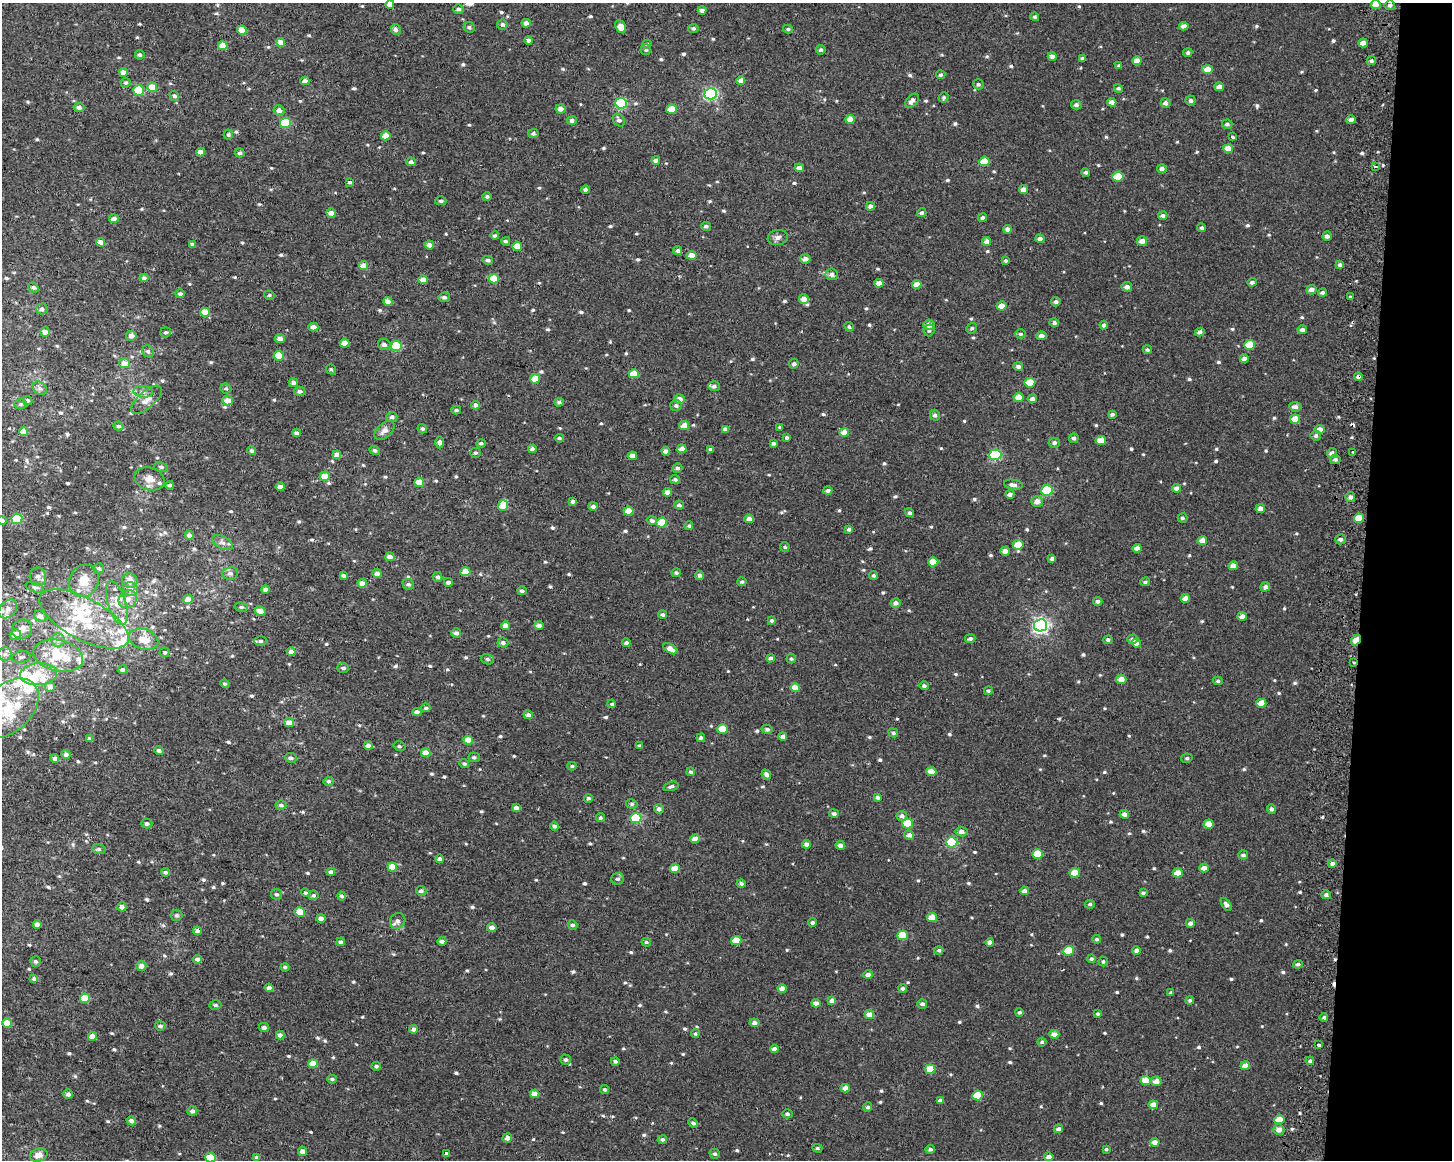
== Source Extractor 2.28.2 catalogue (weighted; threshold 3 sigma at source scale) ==
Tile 6 of 3 x 4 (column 3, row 2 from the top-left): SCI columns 3226-4675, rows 2318-3475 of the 4943 x 4643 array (HDU 1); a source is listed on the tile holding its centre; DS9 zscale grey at full resolution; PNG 1454 x 1162 px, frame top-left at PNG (2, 3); each listed source drawn as its Kron ellipse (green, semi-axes under 4 px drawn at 4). Shown black and unused: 6% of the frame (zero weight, under 2 of 3 exposures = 2% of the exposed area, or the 3 px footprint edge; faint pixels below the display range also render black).
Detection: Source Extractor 2.28.2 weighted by HDU 2 'WHT'; one run over the whole footprint, this tile lists its part. Background 0.00212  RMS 0.0072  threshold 0.0324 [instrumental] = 3 sigma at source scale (4.5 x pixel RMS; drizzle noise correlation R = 1.50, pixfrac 1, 0.0396/0.0396 arcsec/px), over >= 5 px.
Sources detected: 824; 2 inside a brighter object's white glare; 3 cosmic-ray / hot-pixel residue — neither listed nor drawn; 25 inside a brighter listed object's ellipse — not listed separately; of the other 794, all 500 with FLUX_AUTO >= 1.26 (the completeness limit of this list) listed and drawn (294 fainter detections not listed), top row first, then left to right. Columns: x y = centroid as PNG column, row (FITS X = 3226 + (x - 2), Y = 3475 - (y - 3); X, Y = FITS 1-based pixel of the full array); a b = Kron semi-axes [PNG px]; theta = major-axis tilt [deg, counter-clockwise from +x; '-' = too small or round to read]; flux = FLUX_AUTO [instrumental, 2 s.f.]
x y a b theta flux
390 4 4 4 - 4.5
1376 4 5 4 - 5.2
1390 5 5 5 - 2
458 9 5 4 - 1.8
702 10 4 4 - 2.5
1035 17 4 4 - 1.3
526 23 4 4 - 3.2
502 25 5 5 - 1.9
1184 26 5 4 - 3.7
469 27 6 5 - 1.8
621 27 7 5 -66 7.2
693 28 5 4 - 1.7
396 29 5 5 - 2.2
788 29 5 4 - 1.4
242 30 5 4 - 8.6
528 40 4 4 - 2.4
280 42 4 4 - 6.9
1363 43 4 4 - 4.7
647 44 5 4 - 1.3
223 46 5 4 - 11
646 50 5 5 - 1.7
821 50 5 4 - 1.7
1188 53 5 4 - 1.6
140 55 5 4 - 1.7
1052 56 4 4 - 4.2
1082 58 4 3 - 1.3
1137 61 4 4 - 5.3
1371 61 5 4 - 1.6
1119 66 4 3 - 1.4
1207 70 5 4 - 8.3
123 72 4 4 - 4.9
941 75 4 4 - 1.7
305 81 4 4 - 3.6
741 81 4 4 - 4.5
126 83 5 5 - 1.3
978 84 5 5 - 1.7
152 87 5 5 - 12
1219 87 5 4 - 4.1
1118 88 5 4 - 1.3
139 90 5 5 - 36
711 94 6 5 - 110
174 96 5 4 - 1.5
944 97 5 4 - 1.3
1190 100 5 5 - 2.1
912 101 8 5 45 3.7
1112 102 4 4 - 3.8
621 103 6 5 - 63
1166 103 5 4 - 2.9
1076 105 5 4 - 2.2
79 107 5 4 - 2.8
561 109 5 4 - 4.2
672 109 5 4 - 14
279 110 5 5 - 3.5
850 119 5 4 - 8.1
572 120 5 4 - 2.3
619 120 7 5 -51 2.4
1351 120 5 4 - 3.4
285 123 5 5 - 33
1227 124 5 4 - 1.6
533 133 5 4 - 1.7
228 135 5 5 - 1.4
386 136 5 4 - 8.6
1232 137 4 3 - 2.5
1228 149 5 4 - 8.5
201 152 4 4 - 5.4
240 153 5 4 - 1.8
656 160 4 4 - 3
984 161 5 4 - 13
411 162 5 4 - 2.1
1376 167 4 2 - 1.9
799 168 5 4 - 3
1162 169 5 4 - 3
1086 172 4 4 - 1.6
1118 177 5 5 - 15
350 182 3 3 - 1.5
1023 189 4 4 - 4.4
585 190 4 4 - 2.3
487 197 4 4 - 1.7
441 201 5 4 - 1.5
870 206 4 4 - 2.9
331 213 5 4 - 3.7
922 213 5 4 - 1.6
1163 215 5 4 - 2.4
983 217 4 4 - 1.8
114 219 5 4 - 4.1
706 226 5 4 - 2.1
1202 228 4 4 - 1.6
1008 229 4 4 - 3.1
495 236 4 4 - 1.4
1327 236 4 4 - 2.8
778 237 10 7 10 3.2
1040 239 4 4 - 3.3
506 241 4 4 - 1.6
987 241 4 4 - 3.4
1142 241 5 5 - 4.5
101 242 4 4 - 6.2
192 245 4 4 - 2.9
429 245 5 4 - 3.8
517 246 5 4 - 12
678 251 4 4 - 1.8
691 255 5 4 - 6.7
805 259 5 4 - 3.8
488 260 5 4 - 1.6
1005 261 4 3 - 1.3
1340 265 4 4 - 2.3
364 266 4 4 - 7.3
832 274 6 6 - 3.2
144 278 4 4 - 2
494 279 5 4 - 14
423 280 5 4 - 7
1252 282 4 4 - 2.1
879 283 5 4 - 5.1
917 284 4 4 - 6.2
1127 287 5 5 - 3.3
33 288 5 4 - 1.9
1311 290 5 4 - 3.5
1322 293 4 4 - 1.9
180 294 4 4 - 1.9
269 295 5 4 - 1.3
444 297 6 5 - 1.8
1350 297 3 3 - 5.3
804 299 5 5 - 5.3
388 302 4 4 - 4.5
1056 302 4 4 - 2.2
1001 306 5 4 - 5.7
42 309 6 5 - 2.1
205 312 5 4 - 12
1054 323 5 4 - 2
929 325 5 5 - 4.4
1104 325 4 4 - 2.2
313 327 5 4 - 3.5
849 327 5 4 - 1.3
972 328 5 5 - 1.6
929 330 6 5 - 1.6
1302 330 5 4 - 2.6
45 332 5 5 - 4.1
165 332 5 5 - 1.4
1200 332 5 4 - 2.9
1020 334 5 4 - 1.4
131 336 5 5 - 3.8
1041 336 5 4 - 3.1
280 338 5 4 - 4.1
345 343 5 4 - 8.2
384 345 6 5 - 2.4
1250 345 5 5 - 16
396 346 5 5 - 39
1147 350 5 4 - 1.6
148 351 6 5 - 1.5
279 356 5 5 - 17
1244 359 4 4 - 3
124 363 5 5 - 5.1
794 364 5 4 - 2.2
1018 366 5 4 - 2.4
331 369 5 4 - 1.3
634 374 5 4 - 12
1358 377 4 4 - 2
535 379 5 4 - 12
293 383 4 4 - 3.3
1030 383 5 5 - 16
714 386 6 5 - 2.6
40 388 7 6 - 2.1
226 388 5 5 - 1.4
300 391 5 4 - 2
143 392 10 6 -4 2.9
1018 397 5 4 - 7.5
679 399 5 4 - 5.8
1032 399 4 4 - 3.3
146 400 19 8 41 6.2
228 400 5 5 - 6.2
28 401 5 4 - 1.4
559 402 4 4 - 1.9
21 404 6 5 - 1.5
475 405 4 4 - 2.9
676 406 6 5 - 2
1295 407 6 4 -7 3.1
456 410 5 3 - 1.5
1112 414 4 3 - 1.7
935 415 5 5 - 2.1
392 417 5 5 - 2.4
1295 419 5 4 - 9.4
684 425 5 4 - 6.8
118 426 5 4 - 1.9
780 427 4 3 - 1.4
422 429 5 4 - 1.5
725 429 4 4 - 3.6
384 430 12 7 42 4.4
1320 430 5 4 - 6.5
23 432 4 4 - 8.8
296 433 4 4 - 2.1
844 433 5 4 - 9
1316 435 5 5 - 1.9
559 438 4 3 - 1.3
787 438 3 3 - 1.5
1074 438 5 4 - 2
1101 440 5 4 - 9.2
440 442 6 4 -89 2
481 443 4 4 - 1.4
773 443 4 4 - 2
1054 443 5 5 - 2.2
532 449 4 4 - 2.8
682 449 4 4 - 5.5
711 449 4 4 - 1.8
375 450 5 4 - 1.7
252 451 4 4 - 1.8
666 451 4 4 - 3.3
1353 452 3 2 - 1.4
475 453 5 5 - 1.4
1332 453 5 5 - 3.4
337 455 4 4 - 4.5
995 455 6 5 - 58
632 456 5 4 - 4.3
1335 459 5 5 - 1.7
161 467 7 5 -10 1.4
677 468 5 4 - 2
325 476 5 4 - 8.4
149 479 15 11 -18 6.8
675 479 5 4 - 1.6
419 482 5 4 - 11
170 485 4 4 - 1.6
1013 485 9 5 -10 3
280 487 4 4 - 4.4
1176 488 4 4 - 3.9
828 490 4 4 - 2.2
1047 490 6 5 - 49
667 492 4 4 - 3.7
1010 494 4 4 - 3.1
1350 497 5 5 - 2.7
572 501 3 3 - 1.8
1037 501 6 5 - 4.7
503 505 5 5 - 11
679 505 5 4 - 2.4
593 506 4 4 - 2.9
1260 509 4 4 - 3.7
628 511 5 4 - 10
909 513 5 4 - 1.9
1182 518 5 4 - 1.5
1359 518 5 4 - 15
17 519 5 5 - 38
749 519 4 4 - 4.8
2 520 5 4 - 2
652 520 5 4 - 1.8
662 523 5 5 - 20
689 526 4 4 - 1.4
849 529 4 3 - 2
189 535 4 4 - 2.8
1341 539 5 5 - 2.1
1202 541 5 4 - 7.5
222 543 11 6 -28 3.1
1018 545 5 5 - 12
785 547 4 4 - 1.3
1137 548 4 4 - 4.2
1005 551 5 4 - 4.3
390 557 4 4 - 3.6
1052 559 4 3 - 2.1
933 562 5 4 - 8.8
1233 566 4 4 - 4.8
99 568 5 5 - 1.4
465 572 5 4 - 11
230 573 8 6 10 2.5
676 573 4 4 - 1.3
377 574 4 4 - 3.5
699 575 4 4 - 2.2
873 575 4 4 - 1.6
344 576 4 4 - 2.4
38 577 9 8 - 3.1
438 577 5 4 - 1.8
84 581 16 14 65 12
130 581 8 7 - 6.5
448 582 4 4 - 2.1
742 582 4 4 - 1.4
1145 582 5 4 - 1.6
362 583 4 4 - 4.5
408 584 6 5 - 1.7
35 587 9 5 -18 2
1265 587 5 4 - 2.6
130 589 7 7 - 4
265 589 4 4 - 3.8
522 591 4 4 - 2
1186 598 4 4 - 6.4
128 599 10 8 41 4.6
188 599 5 4 - 6.9
1098 601 4 4 - 2.6
117 603 23 9 -73 10
896 603 5 5 - 2.9
241 607 6 4 -9 1.4
8 609 11 7 45 4.2
260 611 5 4 - 4.4
663 615 4 4 - 1.6
40 616 7 5 -27 4
1242 616 4 4 - 3.5
84 619 49 20 -29 46
772 620 4 4 - 1.7
539 625 5 4 - 3.3
1040 625 7 6 - 180
505 626 4 4 - 6
22 629 10 9 - 5.4
456 633 5 5 - 3
15 634 6 5 - 6.7
144 639 15 10 -18 9.9
970 639 5 4 - 2.2
1133 639 5 4 - 2.9
58 640 6 6 - 2.5
1108 640 5 4 - 1.8
1356 640 6 4 49 13
261 641 6 5 - 1.6
503 643 5 5 - 2.5
626 643 4 4 - 2.4
1136 643 4 4 - 4.2
670 649 8 4 -31 6.5
164 652 5 5 - 1.4
291 652 4 4 - 4.5
5 654 6 6 - 2.5
58 656 25 15 -13 27
21 657 9 6 10 2.1
770 658 4 4 - 2.2
487 659 6 5 - 1.7
791 659 5 4 - 1.3
1353 662 3 3 - 2.4
343 668 6 5 - 2
122 670 4 4 - 1.8
39 674 18 11 6 14
1121 679 5 4 - 6.4
1218 681 5 4 - 1.5
225 684 5 4 - 1.3
924 686 5 4 - 2.1
50 687 5 5 - 4.1
795 688 4 4 - 7.9
988 691 4 4 - 1.4
1261 703 5 4 - 9.3
612 704 4 4 - 1.5
8 708 35 23 43 39
426 708 4 4 - 1.5
417 712 4 4 - 2.9
528 715 4 4 - 2.7
289 723 5 4 - 6.1
723 729 5 4 - 14
767 729 5 4 - 1.9
893 733 5 4 - 1.6
783 736 4 4 - 2.8
701 738 4 4 - 1.8
89 739 4 3 - 1.4
468 740 5 4 - 12
368 746 4 4 - 3.3
399 746 6 4 -14 1.3
639 746 4 4 - 1.5
159 751 4 4 - 3
426 753 5 4 - 7.3
66 754 4 4 - 3.1
474 757 5 5 - 1.5
55 758 4 4 - 2.7
291 758 6 5 - 1.9
1187 758 5 4 - 1.3
464 764 5 4 - 1.3
572 766 4 3 - 1.3
691 772 4 4 - 1.6
931 772 5 4 - 9.5
766 775 5 4 - 2.8
329 781 5 4 - 1.8
671 786 8 4 16 1.8
877 797 4 4 - 2.3
588 798 4 4 - 1.9
632 804 5 4 - 1.4
281 805 5 5 - 2.1
516 808 4 4 - 3.8
659 809 5 4 - 2.8
1271 809 4 4 - 2.1
834 814 5 4 - 2.1
1124 814 5 4 - 3.2
902 816 5 5 - 3
600 818 4 4 - 1.8
636 818 5 5 - 43
908 823 5 5 - 24
147 824 5 5 - 2
1209 824 5 4 - 8.9
554 826 4 4 - 2.7
961 832 6 5 - 3.1
909 835 5 4 - 3.4
695 839 5 4 - 6.7
952 842 5 5 - 50
807 844 4 4 - 3.9
840 845 5 4 - 3.3
99 849 6 5 - 1.4
1038 854 5 4 - 15
1243 855 5 4 - 1.9
440 859 4 4 - 3.6
1332 863 4 4 - 2.3
392 867 4 4 - 11
1204 868 5 4 - 4.6
675 869 5 4 - 11
165 872 4 4 - 1.7
331 872 4 4 - 2.8
1075 873 5 4 - 14
1178 873 5 4 - 9.3
618 879 6 5 - 2.3
741 883 4 4 - 1.9
421 891 5 5 - 2.3
1024 891 5 4 - 3.2
305 893 4 4 - 1.7
1143 893 4 4 - 1.4
277 894 5 5 - 1.7
313 895 5 5 - 1.7
1326 895 5 4 - 2.1
342 896 4 4 - 1.7
1090 904 5 4 - 1.4
1226 904 7 4 -58 2.8
122 907 4 4 - 3.3
300 912 5 5 - 10
176 915 6 5 - 1.4
932 917 5 4 - 12
321 918 4 4 - 4
398 921 8 7 - 3.3
812 922 4 4 - 1.7
1190 923 4 4 - 3
37 925 4 4 - 5.3
573 925 5 4 - 1.7
492 927 5 4 - 3.8
197 931 4 4 - 2.6
902 935 5 5 - 20
1097 939 4 4 - 1.6
736 940 5 4 - 13
442 941 4 3 - 2.1
341 942 4 4 - 1.8
646 942 5 3 - 1.5
990 942 4 4 - 3.8
939 950 4 4 - 1.5
1136 950 4 4 - 2.7
1068 951 5 5 - 18
197 959 4 4 - 2.7
1091 959 4 4 - 1.7
35 961 5 5 - 1.7
1103 962 5 4 - 1.4
1298 964 5 4 - 1.9
141 966 5 5 - 3.6
285 967 4 4 - 1.5
868 975 5 4 - 3.6
34 979 4 4 - 2.9
269 988 4 4 - 3.6
903 988 4 4 - 2.1
782 989 4 4 - 5.6
1171 993 4 4 - 1.5
85 998 5 4 - 17
1190 1000 4 4 - 1.4
832 1001 4 4 - 3.6
816 1003 4 4 - 4.6
922 1004 5 4 - 2.3
215 1005 6 4 -3 1.3
1019 1012 4 4 - 1.7
1098 1014 3 3 - 1.3
869 1015 5 4 - 5.9
1324 1017 4 4 - 1.6
7 1023 5 4 - 9.2
754 1023 5 4 - 2.7
160 1026 5 5 - 1.9
264 1027 5 4 - 1.9
413 1029 4 4 - 3.1
695 1034 4 4 - 1.3
1054 1034 5 4 - 5.5
280 1035 4 4 - 3.5
92 1036 4 4 - 7
1042 1042 4 4 - 1.3
1318 1045 3 3 - 5.2
774 1049 4 4 - 3.7
565 1060 5 5 - 1.8
615 1061 4 4 - 1.9
1310 1061 4 3 - 1.7
313 1064 5 4 - 9.1
1245 1065 5 4 - 4.7
376 1066 4 4 - 1.4
930 1069 5 4 - 16
332 1079 4 3 - 1.3
1146 1081 5 4 - 12
1156 1081 5 5 - 5.2
845 1088 4 4 - 4.9
605 1090 4 4 - 1.3
68 1094 5 4 - 2.7
535 1094 5 4 - 4.9
978 1096 5 5 - 16
940 1101 4 4 - 2.9
1153 1105 4 4 - 8.3
868 1107 5 4 - 1.6
192 1111 5 4 - 2.5
787 1114 5 4 - 1.8
1279 1120 5 4 - 11
131 1121 5 4 - 3.1
693 1123 5 4 - 1.8
1058 1129 5 4 - 1.9
1279 1130 5 5 - 4.8
507 1138 5 4 - 3.7
662 1139 4 4 - 1.8
1155 1142 5 4 - 3.6
817 1148 5 4 - 1.3
930 1149 4 4 - 1.7
1106 1149 4 3 - 1.4
303 1152 4 4 - 4.5
446 1154 3 3 - 4
715 1154 5 4 - 1.6
39 1155 9 6 19 5.5
257 1157 4 4 - 2.1
1049 1157 4 4 - 3.7
210 1158 5 4 - 16
Overlapping masked pixels (flux is a lower limit): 4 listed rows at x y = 1376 167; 1358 377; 1356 640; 1353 662
Isophote crosses this tile's border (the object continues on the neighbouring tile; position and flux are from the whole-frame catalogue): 5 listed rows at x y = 390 4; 1376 4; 2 520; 8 708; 210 1158